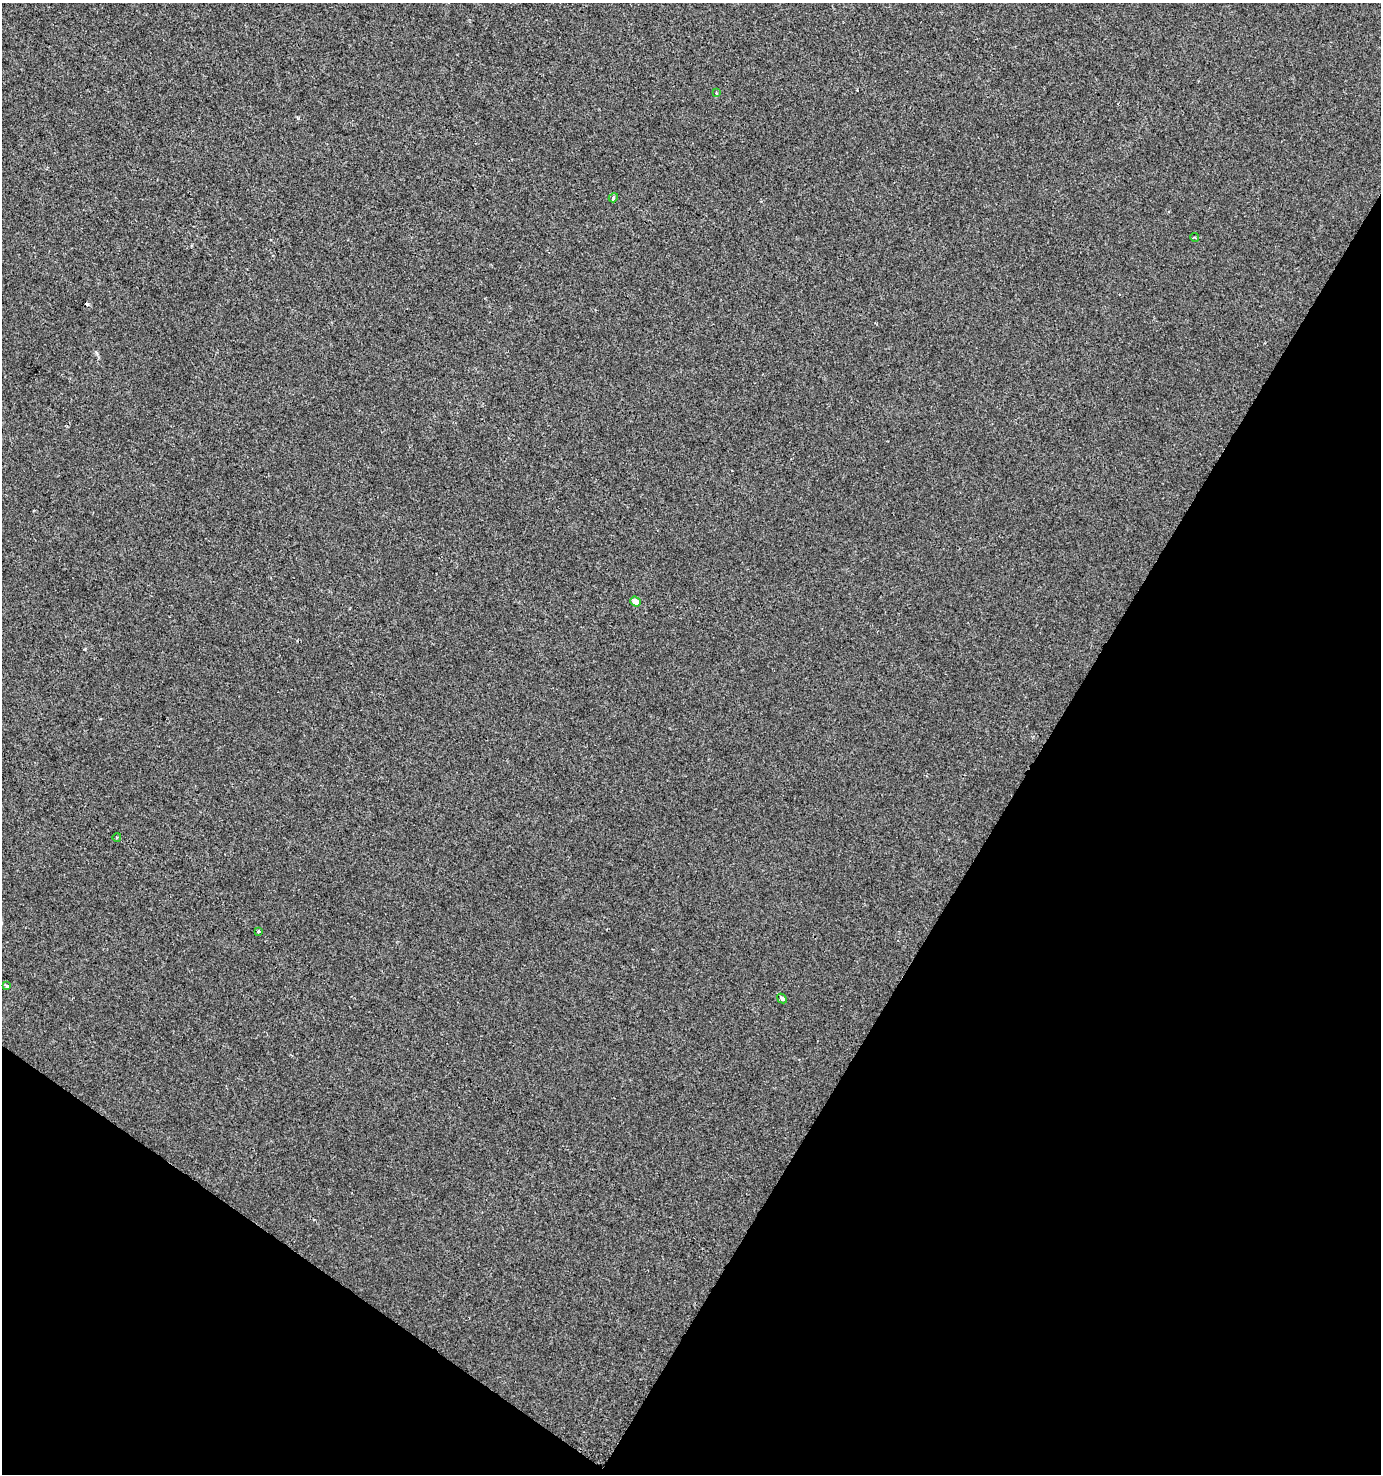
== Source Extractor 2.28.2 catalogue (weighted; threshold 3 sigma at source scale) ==
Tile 15 of 4 x 4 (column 3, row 4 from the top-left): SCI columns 3013-4391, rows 1-1472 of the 5959 x 5893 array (HDU 1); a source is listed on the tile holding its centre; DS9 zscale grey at full resolution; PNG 1383 x 1476 px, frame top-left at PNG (2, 3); each listed source drawn as its Kron ellipse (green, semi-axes under 4 px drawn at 4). Shown black and unused: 31% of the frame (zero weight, under 2 of 3 exposures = <1% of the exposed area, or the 3 px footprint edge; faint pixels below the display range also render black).
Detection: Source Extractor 2.28.2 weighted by HDU 2 'WHT'; one run over the whole footprint, this tile lists its part. Background -2.67e-04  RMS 0.0042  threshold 0.0188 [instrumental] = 3 sigma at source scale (4.5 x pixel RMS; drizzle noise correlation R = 1.50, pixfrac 1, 0.0396/0.0396 arcsec/px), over >= 5 px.
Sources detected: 9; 1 cosmic-ray / hot-pixel residue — neither listed nor drawn; the other 8 listed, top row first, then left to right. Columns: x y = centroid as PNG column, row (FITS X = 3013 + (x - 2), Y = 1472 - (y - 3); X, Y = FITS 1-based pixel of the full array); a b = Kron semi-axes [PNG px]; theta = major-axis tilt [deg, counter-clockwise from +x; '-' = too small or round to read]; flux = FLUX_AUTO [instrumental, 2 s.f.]
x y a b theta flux
716 93 3 3 - 0.58
613 198 5 4 - 0.73
1194 237 5 3 - 0.45
635 602 5 4 - 3.3
117 837 4 3 - 0.41
259 931 3 3 - 1.5
6 986 4 3 - 1.6
782 998 5 4 - 1.2